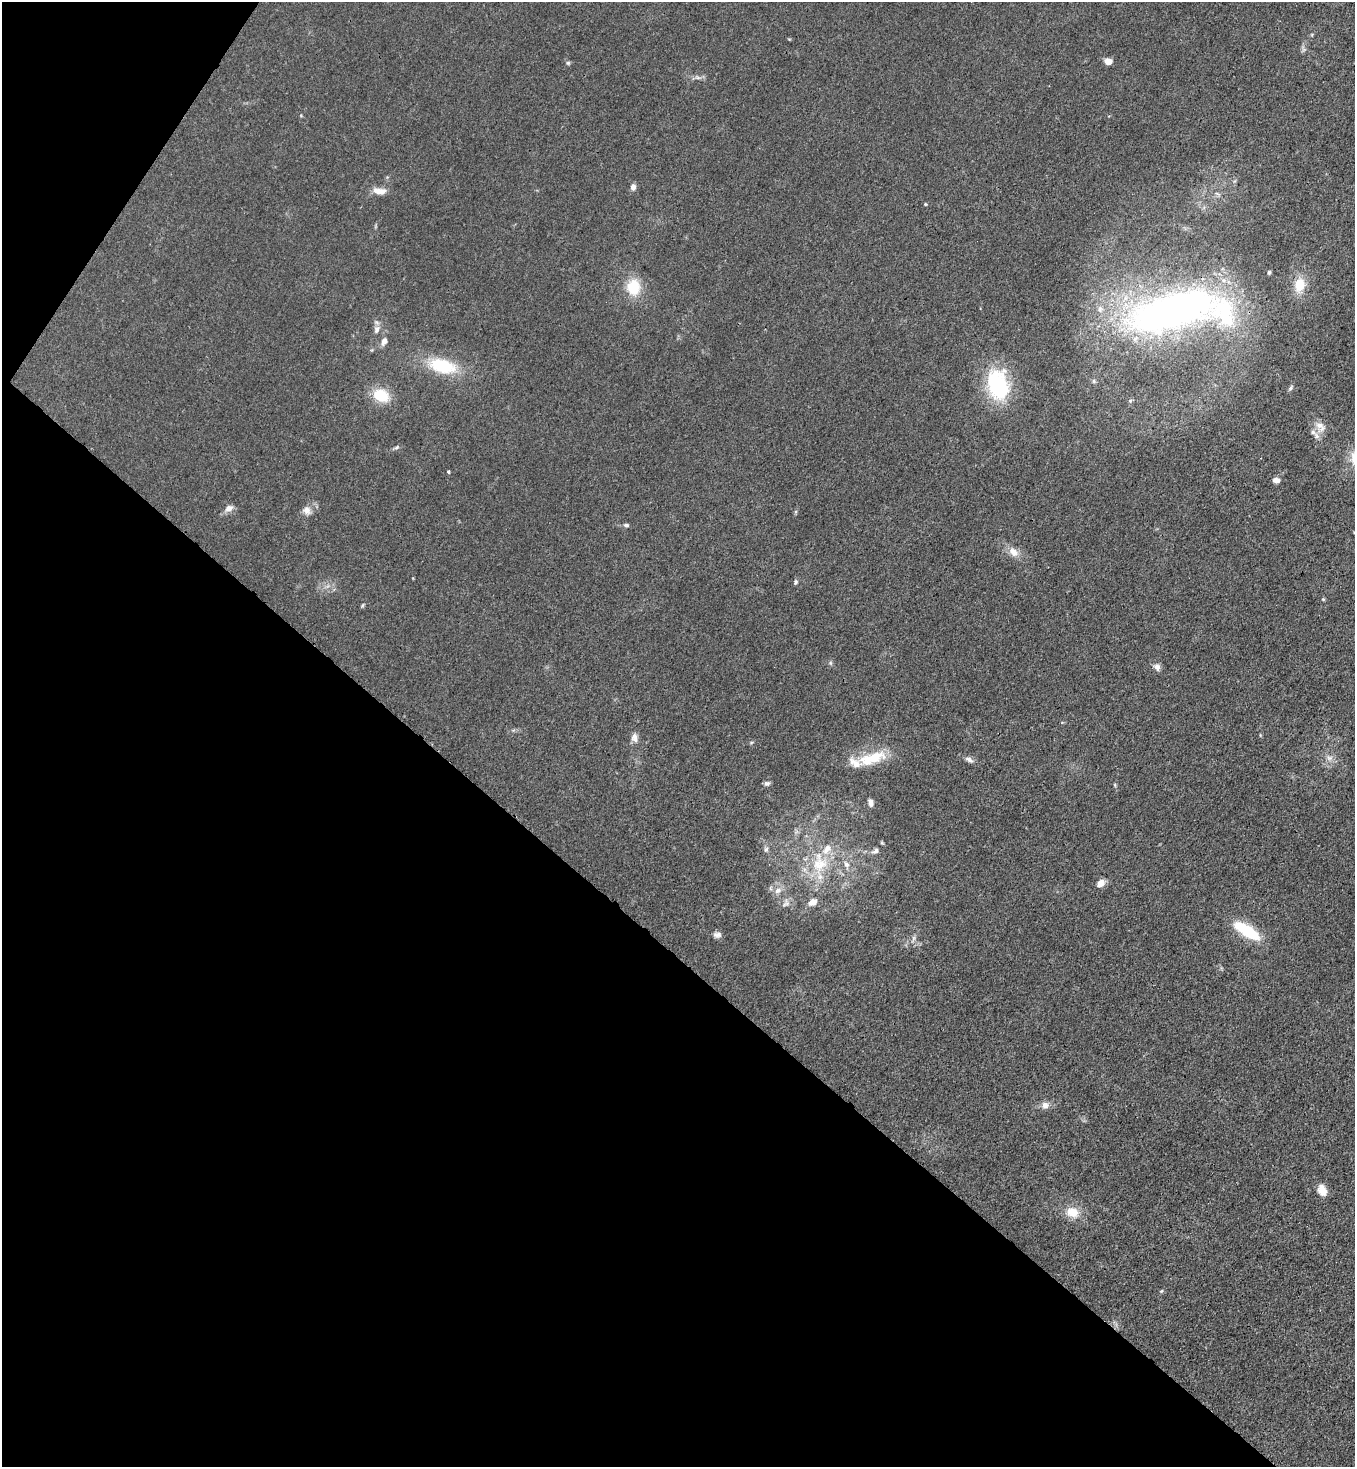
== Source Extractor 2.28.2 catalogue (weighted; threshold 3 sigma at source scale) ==
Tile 9 of 4 x 4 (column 1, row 3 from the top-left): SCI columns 372-1724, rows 1529-2993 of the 6008 x 5986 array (HDU 1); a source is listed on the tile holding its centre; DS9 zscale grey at full resolution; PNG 1357 x 1469 px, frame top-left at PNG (2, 2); no overlay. Shown black and unused: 37% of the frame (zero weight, under 3 of 4 exposures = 7% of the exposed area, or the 3 px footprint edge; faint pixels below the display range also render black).
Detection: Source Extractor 2.28.2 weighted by HDU 2 'WHT'; one run over the whole footprint, this tile lists its part. Background 0.0188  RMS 0.0028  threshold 0.0125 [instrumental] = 3 sigma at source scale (4.5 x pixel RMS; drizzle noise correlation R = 1.50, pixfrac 1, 0.05/0.05 arcsec/px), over >= 5 px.
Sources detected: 58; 1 inside a brighter object's white glare — not listed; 4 inside a brighter listed object's ellipse — not listed separately; the other 53 listed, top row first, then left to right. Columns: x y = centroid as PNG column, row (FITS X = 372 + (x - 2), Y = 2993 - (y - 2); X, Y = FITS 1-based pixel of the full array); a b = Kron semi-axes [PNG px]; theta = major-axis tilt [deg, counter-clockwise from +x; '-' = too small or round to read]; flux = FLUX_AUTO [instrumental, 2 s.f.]
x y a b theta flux
1312 35 5 4 - 0.28
1108 61 7 6 - 2.1
568 63 5 5 - 0.39
698 77 9 4 -19 0.66
633 187 7 6 - 1.2
380 191 18 8 -9 2.5
925 204 4 3 - 0.24
1269 272 5 4 - 0.48
1299 285 16 11 81 5.8
633 287 17 15 -88 8
1172 311 78 27 16 160
377 330 12 7 77 1.4
384 341 12 7 66 1.4
442 366 31 15 -14 14
1094 381 6 5 - 0.48
998 385 36 29 -84 20
1290 388 7 5 53 0.56
381 395 18 14 -22 7.7
1130 401 6 5 - 0.44
1320 425 13 8 -14 2
1313 432 7 6 - 0.95
396 447 7 5 33 0.51
449 472 3 3 - 0.51
1276 480 8 6 -6 1.2
229 508 10 7 34 1.6
307 510 11 9 -68 1.6
626 525 8 5 -8 0.58
1013 552 14 10 -39 2.4
795 582 6 5 - 0.52
362 606 7 4 59 0.33
830 663 6 4 -89 0.4
1157 667 9 7 -58 1.4
634 737 13 8 -81 1.5
875 757 29 17 18 8.1
1329 758 9 7 0 1.1
969 760 11 6 -36 1
767 783 8 6 1 0.69
871 803 8 6 -78 1.1
766 849 8 5 73 0.68
875 851 9 6 23 0.95
820 864 23 21 43 11
846 864 9 7 -66 1.3
1101 883 10 7 43 1.8
778 890 11 8 32 1.6
813 902 11 8 32 2.1
786 903 11 9 62 1.5
1247 931 28 9 -33 15
717 935 11 7 0 1.1
914 938 7 4 89 0.63
1045 1105 9 8 - 1.6
1322 1190 14 8 -68 2.9
1072 1212 15 12 -16 4.4
1161 1291 5 5 - 0.32